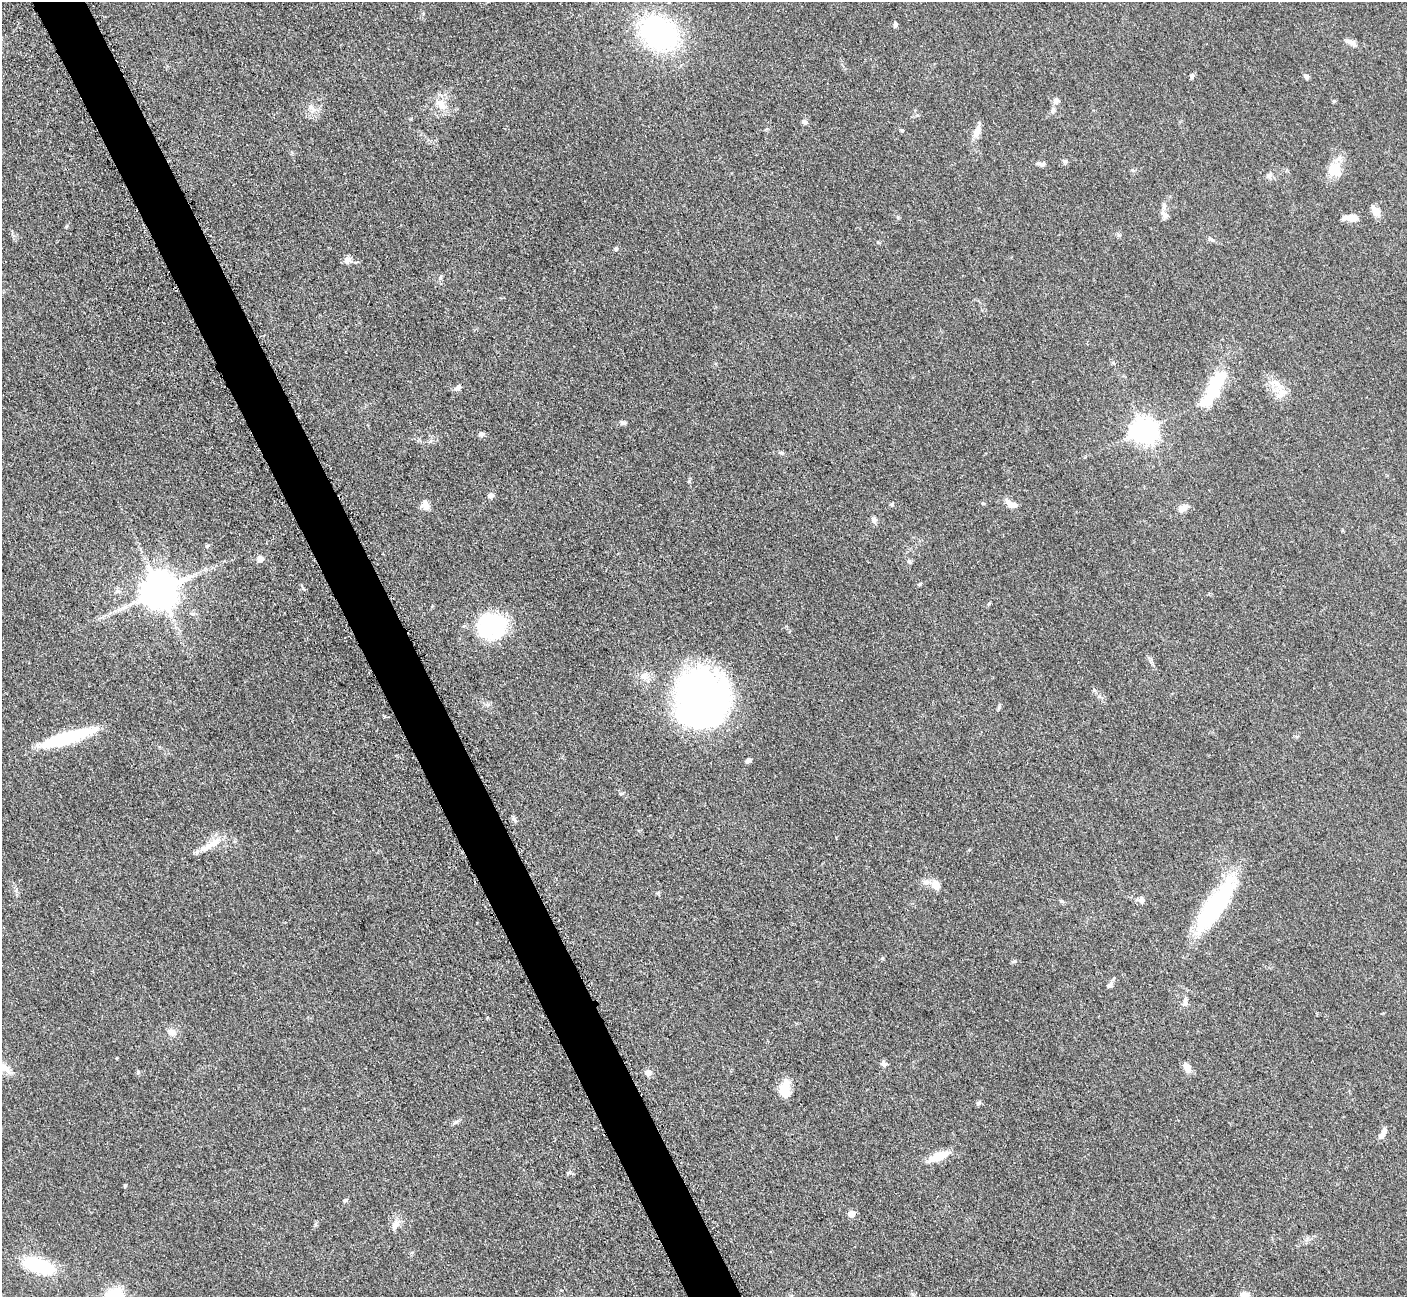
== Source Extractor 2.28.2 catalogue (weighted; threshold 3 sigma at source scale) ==
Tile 11 of 4 x 4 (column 3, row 3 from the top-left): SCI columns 2874-4278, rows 1484-2778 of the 5701 x 5665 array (HDU 1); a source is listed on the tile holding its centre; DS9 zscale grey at full resolution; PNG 1409 x 1299 px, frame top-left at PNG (2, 2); no overlay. Shown black and unused: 4% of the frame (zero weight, under 3 of 5 exposures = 3% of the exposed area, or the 3 px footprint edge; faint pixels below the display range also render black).
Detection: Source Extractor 2.28.2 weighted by HDU 2 'WHT'; one run over the whole footprint, this tile lists its part. Background 0.0532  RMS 0.0059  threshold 0.0266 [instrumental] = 3 sigma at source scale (4.5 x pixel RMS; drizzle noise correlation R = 1.50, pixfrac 1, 0.05/0.05 arcsec/px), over >= 5 px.
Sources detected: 80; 2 inside a brighter object's white glare — not listed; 4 inside a brighter listed object's ellipse — not listed separately; the other 74 listed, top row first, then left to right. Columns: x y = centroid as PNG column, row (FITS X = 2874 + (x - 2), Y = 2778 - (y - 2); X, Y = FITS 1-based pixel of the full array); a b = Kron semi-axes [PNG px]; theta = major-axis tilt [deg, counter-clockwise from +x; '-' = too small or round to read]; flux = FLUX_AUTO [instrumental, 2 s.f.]
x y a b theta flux
895 24 7 5 75 1.3
659 33 29 22 -35 130
1350 42 15 6 -13 2.7
1192 75 8 5 63 1.1
1306 77 6 5 - 1.6
1056 101 7 7 - 2.7
1334 101 5 4 - 0.77
441 105 18 11 -61 6.7
311 107 8 6 -24 2.2
1052 111 7 4 -72 1.1
804 122 8 6 -44 1.5
976 132 15 9 64 4.4
1065 161 7 5 -39 1.2
1042 164 8 6 1 1.5
1335 169 21 18 -73 11
1269 175 8 7 - 1.8
1164 205 8 6 75 1.7
1376 211 12 8 -49 5.2
1164 214 14 6 -46 2.5
1351 218 17 7 1 5.9
1211 239 11 4 -32 1.3
616 249 5 4 - 0.96
348 260 11 8 51 2.8
1275 383 15 10 -7 6.4
1215 386 45 15 66 29
458 387 9 6 33 2
1279 395 14 4 3 2.4
623 423 8 5 -2 1.3
1144 430 9 8 - 480
481 434 7 7 - 1.4
781 453 6 5 - 0.94
491 495 8 6 13 1.7
892 504 6 3 72 0.68
1011 504 16 7 -28 5.2
425 506 10 9 - 4
1183 508 13 9 23 3.5
874 520 8 7 - 1.8
260 559 6 5 - 5.4
909 561 7 5 -57 1.2
919 584 5 4 - 0.7
159 591 10 10 - 1500
492 626 33 29 5 45
644 676 13 9 -34 4.6
1094 690 5 5 - 0.8
701 699 62 55 74 210
67 737 57 11 17 42
748 760 5 5 - 1.8
621 793 6 4 1 0.75
514 820 9 5 -45 1.5
214 843 19 9 33 8.1
926 882 11 6 0 2.8
936 885 11 8 -68 4.7
1141 900 8 7 - 2.5
1061 901 6 4 -42 0.83
1215 907 65 19 55 64
1014 961 6 4 19 0.76
1110 985 8 7 - 1.6
1185 1000 10 6 84 2.2
172 1032 11 8 -14 3.8
883 1064 8 7 - 1.8
1187 1067 12 7 -65 4.4
138 1072 5 4 - 0.79
648 1072 8 8 - 2.9
785 1089 21 12 88 9.5
978 1103 7 5 29 1.2
1381 1136 10 6 55 2.9
939 1156 27 9 22 11
568 1173 6 4 20 0.8
345 1200 6 4 41 0.86
851 1214 5 5 - 7.2
315 1224 6 4 89 0.89
395 1225 15 9 58 3.9
39 1265 39 16 -18 33
1244 1296 12 9 -9 4.3
Isophote crosses this tile's border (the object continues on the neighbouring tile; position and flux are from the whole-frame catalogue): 1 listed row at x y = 1244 1296
Unlisted compact peaks at least as high as the median listed source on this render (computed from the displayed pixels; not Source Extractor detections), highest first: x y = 125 1185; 999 707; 689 481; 207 546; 898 217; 882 958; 303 588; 456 1122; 66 226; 440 278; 878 242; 983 503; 902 130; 658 893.